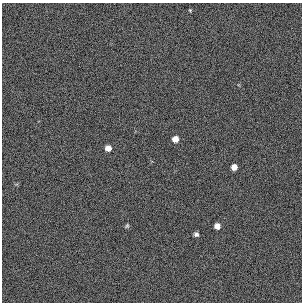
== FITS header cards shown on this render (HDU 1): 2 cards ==
NAXIS1  =                  300 / length of original image axis
NAXIS2  =                  300 / length of original image axis

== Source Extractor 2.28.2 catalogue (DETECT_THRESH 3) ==
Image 300 x 300 px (HDU 1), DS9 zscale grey, 1 PNG px = 1 image px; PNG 304 x 304 px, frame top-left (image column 1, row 300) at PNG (2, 3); no overlay
Background 385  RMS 66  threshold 199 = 3 sigma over >= 5 px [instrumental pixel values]
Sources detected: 7; all 7 listed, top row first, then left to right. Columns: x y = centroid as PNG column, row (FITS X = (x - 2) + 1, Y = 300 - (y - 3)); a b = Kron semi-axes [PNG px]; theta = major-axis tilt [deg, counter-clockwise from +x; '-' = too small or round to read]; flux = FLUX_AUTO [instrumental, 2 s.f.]
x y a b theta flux
190 10 4 4 - 4400
175 139 6 6 - 32000
108 148 6 6 - 26000
234 167 5 5 - 27000
127 226 6 5 - 6500
217 226 5 5 - 27000
196 234 4 4 - 11000